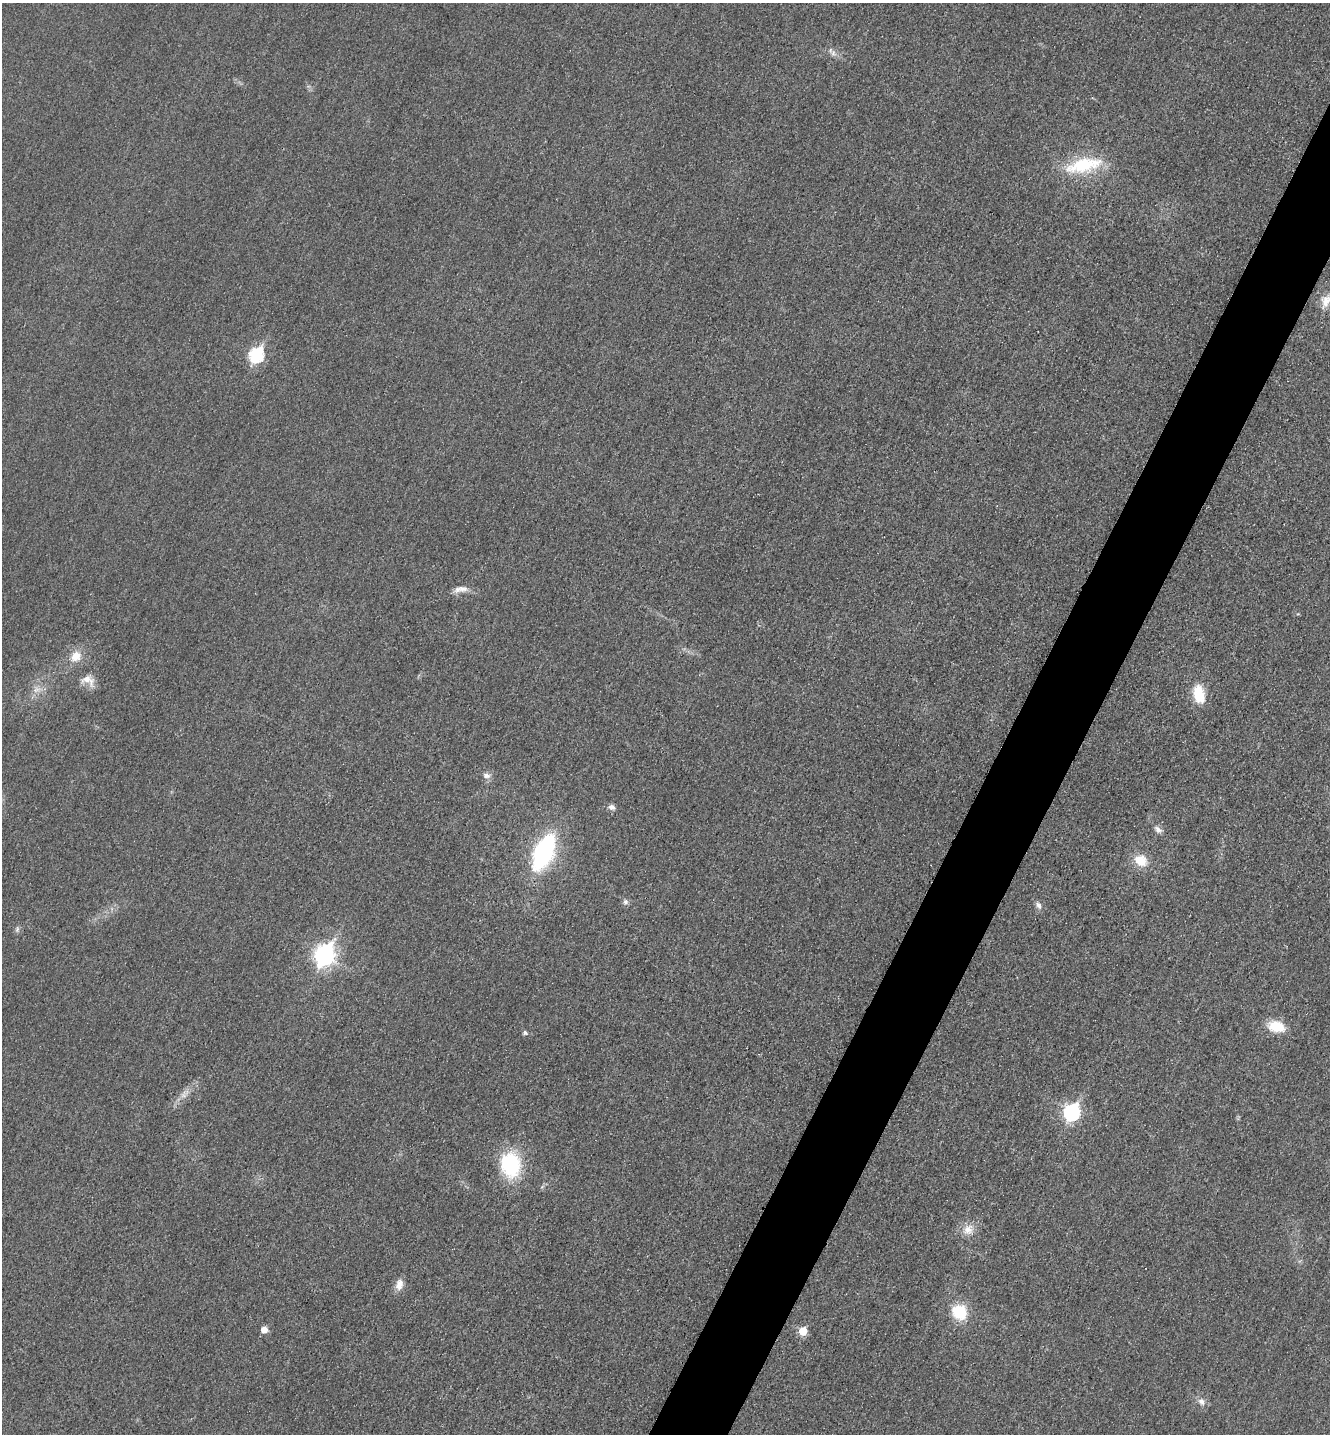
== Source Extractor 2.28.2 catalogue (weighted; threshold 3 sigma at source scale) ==
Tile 10 of 4 x 4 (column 2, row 3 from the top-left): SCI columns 1493-2820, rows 1453-2884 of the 5778 x 5772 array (HDU 1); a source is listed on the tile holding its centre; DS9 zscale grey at full resolution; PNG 1332 x 1436 px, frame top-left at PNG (2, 3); no overlay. Shown black and unused: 5% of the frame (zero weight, under 3 of 4 exposures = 2% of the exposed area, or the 3 px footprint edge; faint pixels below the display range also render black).
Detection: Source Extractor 2.28.2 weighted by HDU 2 'WHT'; one run over the whole footprint, this tile lists its part. Background 0.0187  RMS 0.0056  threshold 0.0252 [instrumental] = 3 sigma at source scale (4.5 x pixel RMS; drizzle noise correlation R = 1.50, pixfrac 1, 0.05/0.05 arcsec/px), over >= 5 px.
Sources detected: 29; all 29 listed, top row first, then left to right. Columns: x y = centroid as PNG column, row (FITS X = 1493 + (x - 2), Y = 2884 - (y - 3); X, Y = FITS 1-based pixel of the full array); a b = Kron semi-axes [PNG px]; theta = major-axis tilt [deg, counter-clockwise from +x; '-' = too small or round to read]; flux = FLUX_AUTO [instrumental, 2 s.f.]
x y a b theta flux
833 53 8 6 70 2
1083 165 47 17 13 34
1326 301 19 12 67 7.4
256 355 8 7 - 79
458 589 13 9 30 4
76 656 15 12 51 8.1
88 680 20 13 -30 6.6
37 689 11 7 23 3.8
1199 694 22 13 -79 15
486 775 8 7 - 2.8
611 807 9 7 -21 2.4
1158 829 11 7 -38 2.4
543 852 27 13 66 100
1141 860 16 13 -31 10
625 902 8 7 - 1.8
1039 905 10 7 -62 2.5
17 929 9 5 82 1.4
324 955 10 8 62 240
1276 1026 18 11 -14 15
525 1033 5 5 - 1.4
184 1095 13 8 70 3.6
1072 1112 8 7 - 130
510 1165 26 20 -78 44
968 1230 16 13 34 6.8
399 1285 14 9 76 4.9
960 1312 13 11 -48 25
264 1330 6 6 - 5.3
803 1331 6 6 - 15
1201 1402 11 9 -60 3.3
Isophote crosses this tile's border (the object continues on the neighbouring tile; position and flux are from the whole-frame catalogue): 1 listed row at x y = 1326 301